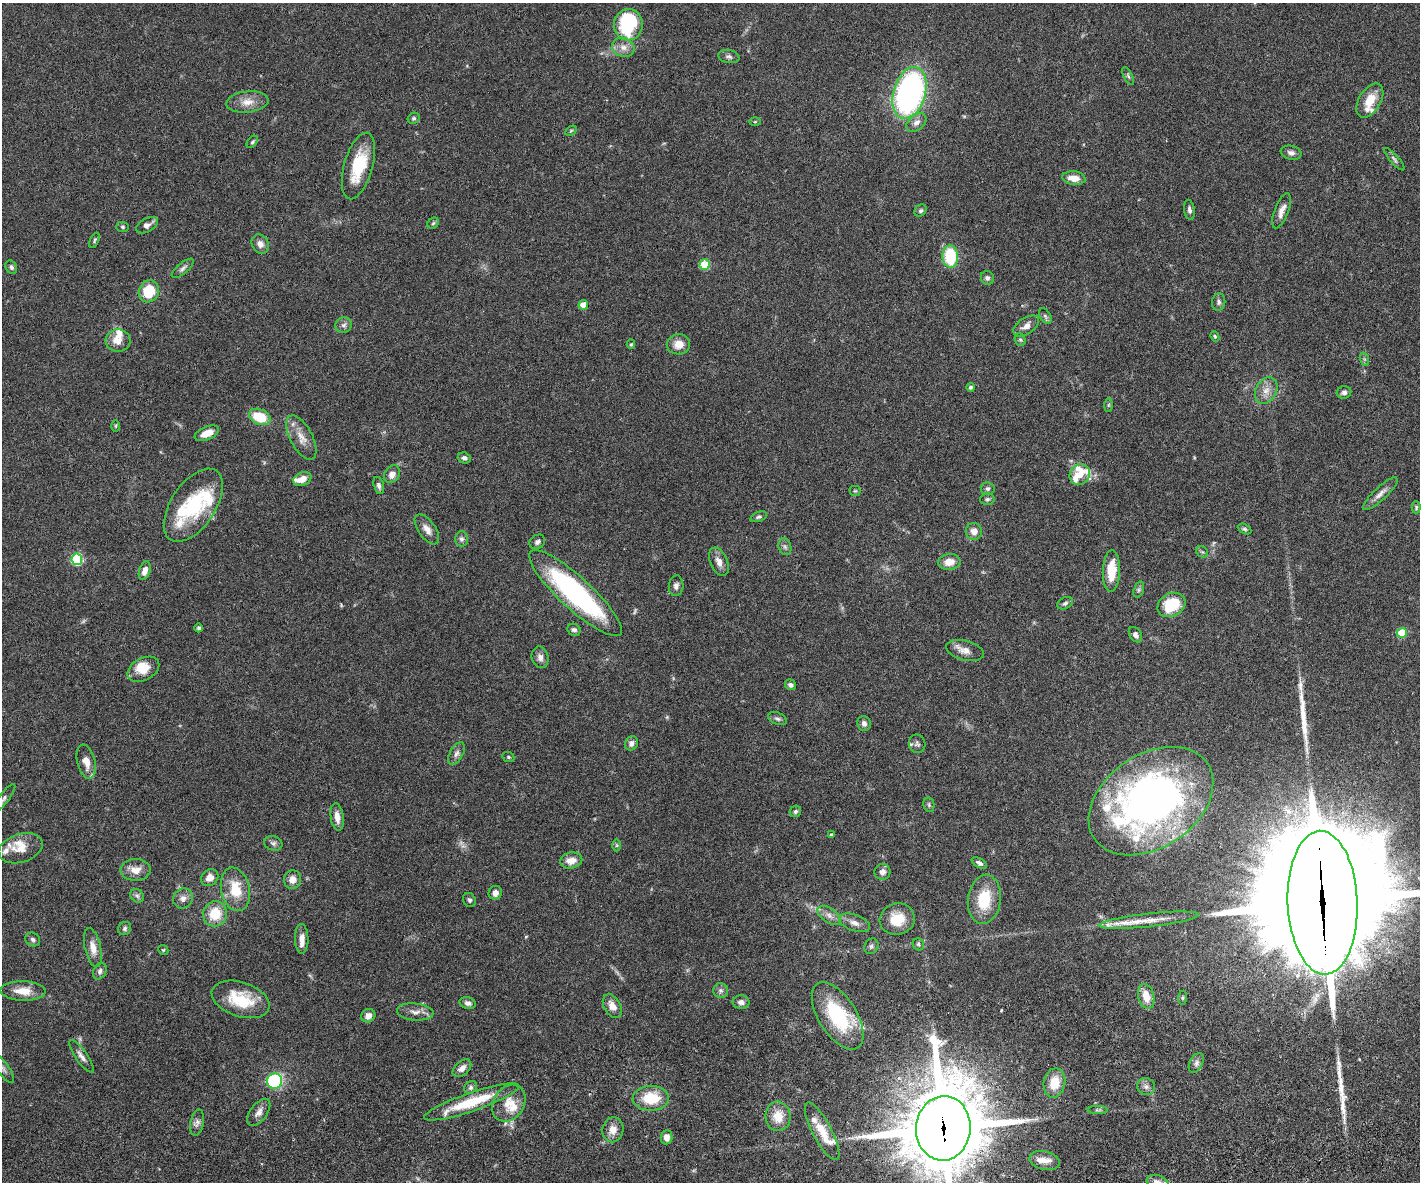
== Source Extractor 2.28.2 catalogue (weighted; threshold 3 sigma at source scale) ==
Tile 5 of 3 x 4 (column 2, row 2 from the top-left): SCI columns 1576-2993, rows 2417-3596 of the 4677 x 4892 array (HDU 1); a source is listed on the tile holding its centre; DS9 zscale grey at full resolution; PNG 1422 x 1184 px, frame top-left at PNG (2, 3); each listed source drawn as its Kron ellipse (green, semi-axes under 4 px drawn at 4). Shown black and unused: <1% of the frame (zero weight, under 3 of 6 exposures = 5% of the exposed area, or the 3 px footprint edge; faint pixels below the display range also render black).
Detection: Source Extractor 2.28.2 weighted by HDU 2 'WHT'; one run over the whole footprint, this tile lists its part. Background 0.0471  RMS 0.0026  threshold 0.0107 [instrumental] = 3 sigma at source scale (4.09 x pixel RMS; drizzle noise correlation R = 1.36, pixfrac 0.8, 0.05/0.05 arcsec/px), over >= 5 px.
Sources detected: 186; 1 too faint to see at this stretch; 1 inside a brighter object's white glare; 2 long thin detections or spike segments (spike, bleed or trail) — neither listed nor drawn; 22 inside a brighter listed object's ellipse — not listed separately; the other 160 listed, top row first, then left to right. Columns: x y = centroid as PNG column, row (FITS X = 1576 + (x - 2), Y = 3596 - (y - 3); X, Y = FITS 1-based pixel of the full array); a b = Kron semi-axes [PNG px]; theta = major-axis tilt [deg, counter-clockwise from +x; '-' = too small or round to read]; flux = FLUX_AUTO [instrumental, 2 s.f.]
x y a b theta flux
628 25 16 14 81 16
623 47 11 9 -19 1.8
729 56 11 6 -9 0.79
1128 76 10 4 -64 0.45
909 93 26 16 74 68
1370 100 19 11 59 4.3
247 102 21 10 6 3
414 118 6 5 - 0.46
755 122 6 3 2 0.26
916 122 11 7 40 1.3
571 131 6 4 30 0.33
252 142 7 4 49 0.42
1291 153 10 7 -12 0.95
1394 159 15 4 -48 0.6
358 166 34 14 74 10
1074 178 12 6 -7 2.7
1189 210 10 5 -82 0.79
921 211 7 5 45 0.51
1282 211 18 7 69 1.8
433 223 6 5 - 0.4
147 225 12 6 29 1.2
122 227 6 5 - 0.37
94 240 8 4 67 0.4
260 244 10 8 -59 1.4
950 256 11 7 -86 13
705 265 5 5 - 11
11 267 7 5 -61 0.57
183 268 13 5 40 0.79
987 278 7 6 - 0.64
149 291 11 10 - 7.7
1219 302 9 6 84 0.74
583 305 4 4 - 3.3
1045 316 8 5 -59 0.59
344 325 8 7 - 0.87
1026 326 15 8 34 1.6
1215 336 5 4 - 0.31
1020 340 6 5 - 0.39
118 341 12 11 - 2.7
631 344 4 4 - 0.3
678 344 11 10 - 2.7
1364 359 7 4 -71 0.44
970 387 4 4 - 0.5
1266 391 14 10 60 2.2
1344 392 7 6 - 0.82
1108 405 7 4 89 0.36
260 417 11 7 -23 7.6
116 426 6 4 89 0.26
207 433 13 6 23 2.7
301 437 24 11 -62 3.1
464 458 6 5 - 0.7
392 474 9 7 55 1.8
1080 475 11 9 51 3.2
302 479 9 6 22 2.4
379 486 9 5 -74 0.71
988 488 7 6 - 0.63
855 491 5 5 - 0.34
1380 494 23 6 43 1.7
987 499 7 5 3 0.55
193 505 41 22 56 17
1416 507 6 4 88 0.38
759 517 9 5 20 0.54
427 529 17 8 -55 1.9
1245 529 7 4 -27 0.44
974 531 8 8 - 1.9
461 539 7 6 - 0.72
537 542 8 7 - 0.79
785 547 8 6 -73 0.69
1202 552 6 5 - 0.37
77 559 5 5 - 21
719 562 15 8 -67 1.9
949 562 11 8 8 2.6
145 571 9 5 73 1.8
1111 571 21 8 88 5.7
676 586 10 7 85 0.95
1139 590 8 5 71 0.52
575 593 61 16 -42 45
1065 603 8 5 27 0.58
1171 605 14 11 28 9.4
199 628 4 4 - 0.49
574 630 7 6 - 0.68
1402 633 5 5 - 9.3
1135 635 8 6 -57 0.85
965 651 19 10 -14 2.1
540 657 11 8 -76 1.3
143 669 17 11 28 3.8
790 685 6 5 - 0.68
777 719 10 6 -23 0.73
864 723 7 7 - 0.99
631 743 7 6 - 0.99
917 744 9 8 - 0.75
456 754 12 6 61 1
508 757 6 5 - 0.37
86 762 17 9 -76 2.8
4 798 17 5 52 0.94
1151 801 68 46 34 130
929 805 7 5 -78 0.48
795 811 6 5 - 0.53
337 817 14 6 -82 2
831 834 4 3 - 0.3
273 843 9 7 -16 0.79
617 845 6 4 -89 0.34
21 848 23 14 17 3.7
571 860 11 8 12 2.3
979 863 8 4 -30 0.74
135 870 15 10 0 2.5
882 872 8 7 - 1.2
210 878 9 7 42 2
292 880 9 8 - 2
235 889 22 14 -78 6.7
495 893 7 6 - 1.3
137 896 7 6 - 0.65
183 898 10 9 - 1.4
984 899 25 16 82 8.9
469 900 7 6 - 0.52
1323 903 72 35 -88 14000
215 914 12 12 - 6.3
829 915 13 7 -35 1.5
897 919 17 15 16 5.3
1149 920 50 6 6 4.5
854 923 16 8 -20 1.8
125 929 7 6 - 0.55
33 939 8 6 -33 0.65
302 939 15 6 -89 1.9
918 944 6 5 - 0.41
871 946 8 7 - 0.64
93 948 20 8 -78 2.4
163 950 5 4 - 0.32
100 971 9 6 62 0.81
23 991 22 9 -2 3.7
721 991 7 7 - 0.76
1146 996 13 8 -75 3.6
1182 998 7 4 84 0.43
241 999 30 17 -19 9.3
741 1002 8 7 - 0.97
468 1003 8 5 -17 0.84
612 1006 13 8 -60 2.3
415 1012 18 8 -6 1.9
368 1016 7 6 - 1.6
838 1016 38 19 -58 17
81 1056 19 6 -55 1.4
1196 1063 11 6 62 0.97
3 1068 18 6 -55 1.3
462 1068 11 7 42 1.6
275 1081 7 7 - 22
1054 1083 15 10 78 5
471 1087 7 5 46 0.63
1146 1087 9 8 - 1
651 1098 18 12 0 7.6
471 1102 50 9 19 11
509 1103 20 15 57 4.1
1098 1110 10 4 0 0.53
259 1112 16 8 53 1.5
778 1116 15 12 -86 4.2
197 1123 13 6 77 1.1
943 1128 32 27 85 2700
613 1130 12 10 79 2.2
822 1131 32 9 -62 5.3
667 1137 7 6 - 1.7
1045 1160 15 9 -13 2.1
1158 1182 11 7 -19 1.4
Overlapping masked pixels (flux is a lower limit): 2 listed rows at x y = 1323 903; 943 1128
Isophote crosses this tile's border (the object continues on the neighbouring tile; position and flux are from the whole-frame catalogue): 5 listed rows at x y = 4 798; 1323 903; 3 1068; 943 1128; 1158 1182